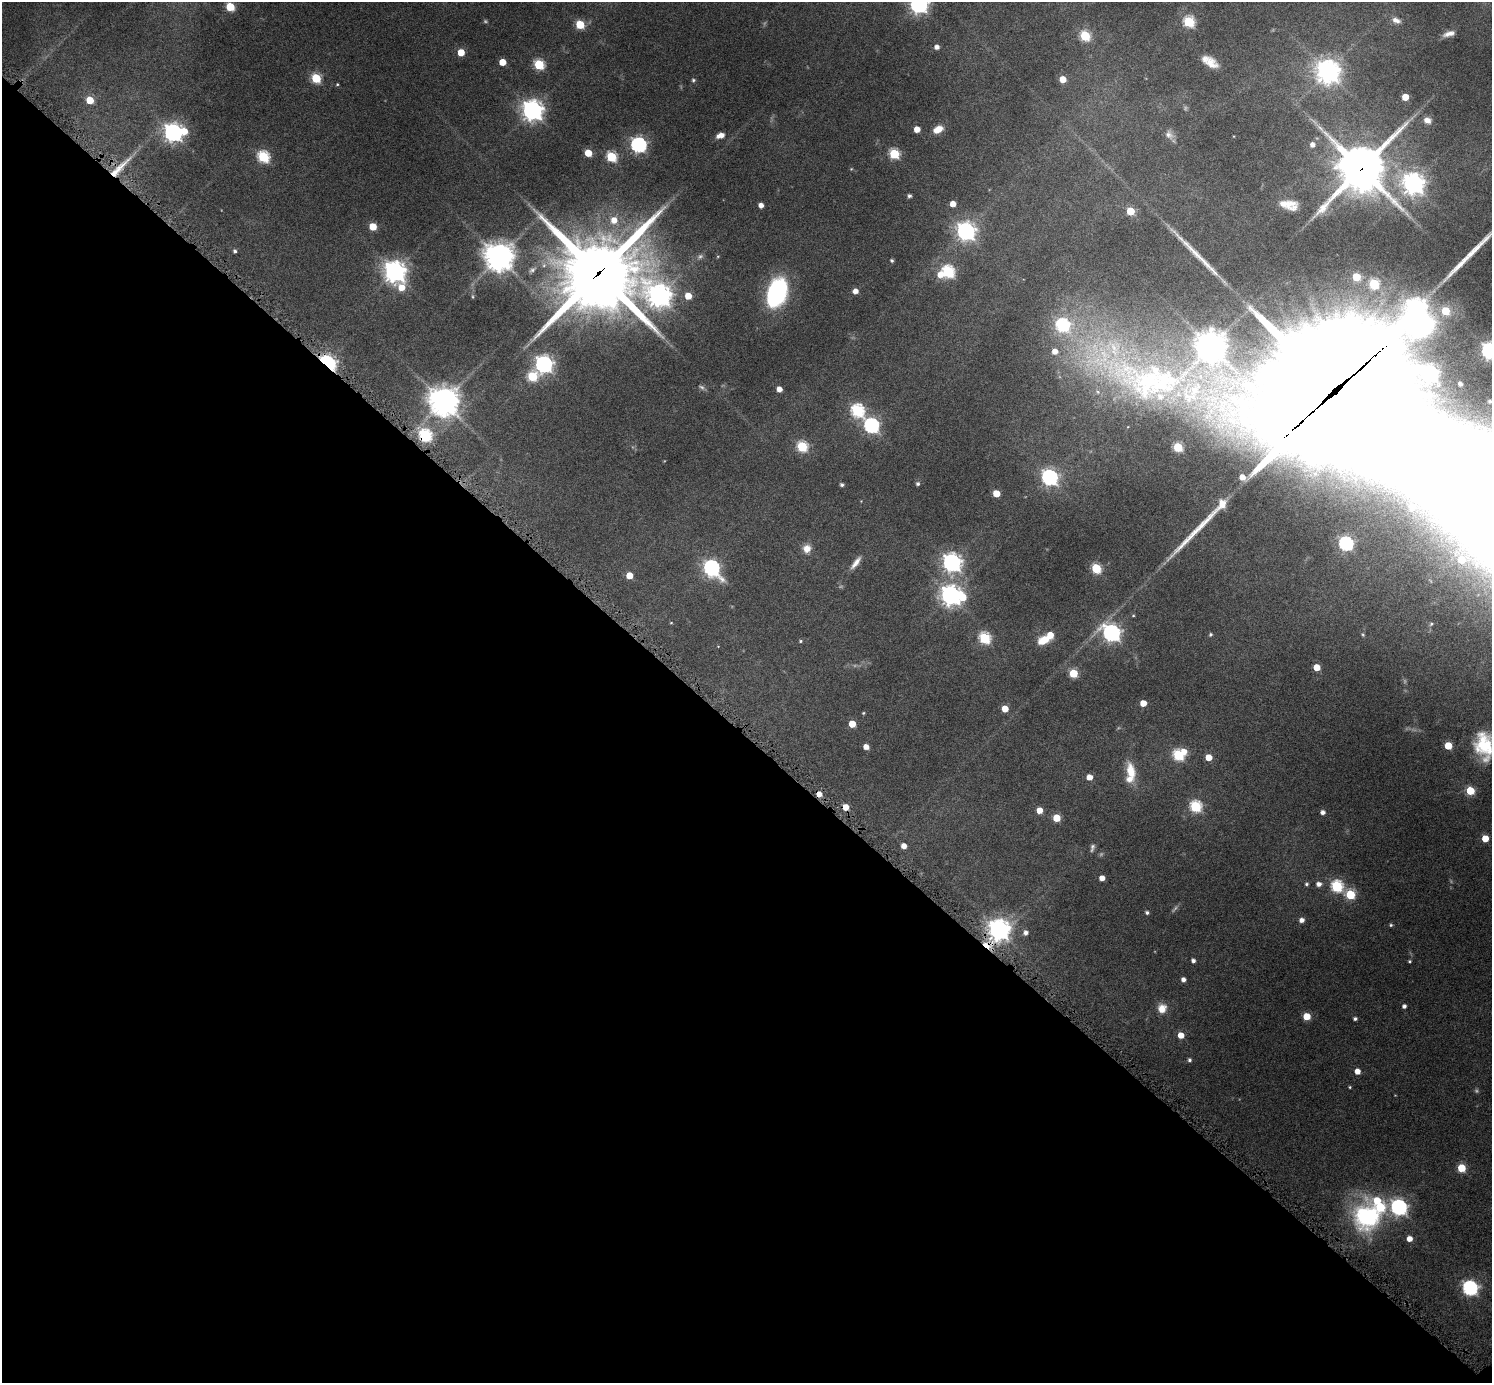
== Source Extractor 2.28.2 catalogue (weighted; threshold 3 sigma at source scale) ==
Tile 14 of 4 x 4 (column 2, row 4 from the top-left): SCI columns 1538-3027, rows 329-1709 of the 6038 x 6038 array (HDU 1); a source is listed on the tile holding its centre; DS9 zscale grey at full resolution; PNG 1494 x 1385 px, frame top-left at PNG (2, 2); no overlay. Shown black and unused: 47% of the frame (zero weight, under 6 of 12 exposures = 2% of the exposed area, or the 3 px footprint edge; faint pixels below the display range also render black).
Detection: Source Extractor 2.28.2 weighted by HDU 2 'WHT'; one run over the whole footprint, this tile lists its part. Background 0.0763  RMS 0.0032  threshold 0.013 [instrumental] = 3 sigma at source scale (4.09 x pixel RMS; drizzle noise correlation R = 1.36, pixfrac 0.8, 0.05/0.05 arcsec/px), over >= 5 px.
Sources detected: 176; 10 too faint to see at this stretch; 3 inside a brighter object's white glare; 2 cosmic-ray / hot-pixel residue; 3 long thin detections or spike segments (spike, bleed or trail) — not listed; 9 inside a brighter listed object's ellipse — not listed separately; the other 149 listed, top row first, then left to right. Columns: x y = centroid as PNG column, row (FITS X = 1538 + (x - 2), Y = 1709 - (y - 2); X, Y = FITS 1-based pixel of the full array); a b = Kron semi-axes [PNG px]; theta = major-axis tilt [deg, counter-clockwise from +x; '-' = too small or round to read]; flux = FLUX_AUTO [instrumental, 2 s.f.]
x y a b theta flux
918 4 7 7 - 150
230 7 5 5 - 15
1396 20 12 7 -22 1.8
1189 22 6 6 - 26
580 24 5 5 - 14
1449 34 14 6 16 1.9
1085 36 6 5 - 22
937 47 5 4 - 1.5
461 52 5 5 - 6.3
502 62 5 5 - 5.8
1210 63 16 11 -27 4
539 64 6 5 - 22
1328 71 8 8 - 270
316 78 6 5 - 19
1063 79 5 5 - 4.9
693 80 6 5 - 0.47
337 84 4 3 - 0.29
1405 97 5 5 - 6.4
90 100 5 5 - 7.8
532 110 8 7 - 210
1427 120 8 7 - 1.6
917 129 5 5 - 3.5
938 129 11 7 28 3.5
173 133 7 7 - 150
720 135 9 6 20 2
1169 135 13 10 -49 1.7
1312 144 5 5 - 1.7
638 145 7 6 - 87
588 153 5 5 - 7.2
894 154 6 5 - 24
263 157 6 6 - 33
611 157 6 5 - 22
120 167 43 7 45 6.5
1361 168 18 17 - 1200
1413 184 8 8 - 190
909 196 4 4 - 0.67
953 204 4 4 - 3
761 205 4 4 - 2.1
1289 205 23 12 -10 4.8
1130 211 5 5 - 10
614 220 8 8 - 3.5
373 226 5 5 - 7.5
966 231 7 7 - 140
235 251 4 4 - 0.71
499 257 10 10 - 390
892 260 4 4 - 0.56
532 270 12 7 33 1.4
948 271 6 6 - 40
395 272 8 7 - 240
599 273 32 29 21 2400
940 275 7 6 - 3
1356 277 5 5 - 9.3
1374 284 6 5 - 21
401 287 8 8 - 4.8
855 291 4 4 - 2.4
777 292 22 14 70 52
473 296 6 3 -81 0.35
659 296 9 8 - 260
688 296 5 5 - 5.3
1415 308 8 8 - 170
1446 311 6 5 - 11
1211 347 10 10 - 400
1490 351 7 6 - 110
327 363 7 5 -41 110
544 364 7 7 - 120
532 376 6 6 - 18
1140 377 193 67 -22 160
1460 384 4 4 - 0.97
779 389 5 4 - 2.5
1334 392 80 39 38 19000
1490 401 3 3 - 0.46
444 402 10 9 - 460
857 410 7 6 - 41
871 426 7 6 - 69
425 435 6 6 - 40
802 446 6 5 - 26
1050 477 7 6 - 88
918 484 4 4 - 0.67
842 485 4 3 - 0.71
996 493 5 5 - 6.1
1222 504 13 10 68 3.7
1412 507 5 5 - 1.8
1346 544 6 6 - 59
807 549 9 9 - 2.7
1461 560 6 6 - 5.1
856 563 18 6 53 2.2
952 563 7 7 - 150
712 568 9 7 -52 76
1096 568 6 5 - 19
629 575 5 5 - 4.6
951 595 8 7 - 190
1133 615 4 4 - 0.28
671 623 4 3 - 0.26
1431 624 6 5 - 0.59
1111 633 8 7 - 110
1211 634 4 4 - 0.46
1363 634 6 4 -69 0.39
984 638 6 6 - 31
1044 640 12 8 20 5.5
800 641 5 4 - 0.39
1317 667 5 5 - 5.3
1073 673 5 5 - 13
1143 703 5 5 - 3.9
1005 709 5 5 - 4.7
863 713 4 3 - 0.29
852 724 5 5 - 6.6
1484 745 29 19 -81 14
1448 746 5 5 - 8
866 747 5 4 - 2.2
1184 752 6 5 - 2.4
1178 755 6 6 - 27
1208 757 5 5 - 4.6
1131 772 23 11 -78 6.2
1089 777 5 5 - 2.7
1470 791 5 5 - 12
1196 806 6 6 - 33
1039 810 5 5 - 3.7
1323 812 4 4 - 1.2
1056 818 5 5 - 8
1485 838 5 5 - 5.6
904 846 5 4 - 2.4
1092 848 9 5 78 0.75
1102 878 4 4 - 2.4
1306 884 5 5 - 0.55
1319 884 6 5 - 1.6
1337 886 6 6 - 34
1350 895 6 5 - 18
1147 912 4 4 - 0.66
1302 920 5 4 - 1.6
1391 925 5 4 - 0.46
999 930 8 8 - 230
1026 932 5 5 - 1.2
986 945 9 5 2 7
1193 961 4 4 - 1
1409 961 4 3 - 0.38
1183 980 4 4 - 1.4
1404 1006 4 4 - 0.96
1162 1008 11 10 - 3.5
1307 1016 5 5 - 6.8
1355 1019 4 3 - 0.71
1181 1035 5 5 - 4
1189 1060 5 4 - 0.66
1357 1071 5 4 - 2.8
1350 1087 4 3 - 0.3
1461 1168 5 5 - 10
1399 1207 7 7 - 95
1368 1217 35 32 -88 36
1409 1239 5 5 - 2.6
1470 1288 7 6 - 70
Overlapping masked pixels (flux is a lower limit): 8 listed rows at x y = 120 167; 1361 168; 599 273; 327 363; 1334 392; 425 435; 999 930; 986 945
Isophote crosses this tile's border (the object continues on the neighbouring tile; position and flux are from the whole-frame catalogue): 3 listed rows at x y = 918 4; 1490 351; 1484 745